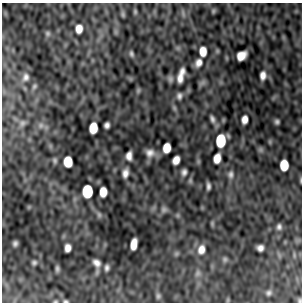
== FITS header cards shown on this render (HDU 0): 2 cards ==
NAXIS1  =                  300
NAXIS2  =                  300

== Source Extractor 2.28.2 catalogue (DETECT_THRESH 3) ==
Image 300 x 300 px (HDU 0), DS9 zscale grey, 1 PNG px = 1 image px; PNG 304 x 304 px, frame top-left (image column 1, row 300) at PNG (2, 3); no overlay
Background -0.27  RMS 0.062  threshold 0.186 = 3 sigma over >= 5 px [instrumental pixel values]
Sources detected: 68; all 68 listed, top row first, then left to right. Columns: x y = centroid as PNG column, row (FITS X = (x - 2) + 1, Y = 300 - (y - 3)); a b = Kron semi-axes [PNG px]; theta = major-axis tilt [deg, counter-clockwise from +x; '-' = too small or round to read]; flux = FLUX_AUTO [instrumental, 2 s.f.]
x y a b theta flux
213 11 6 4 76 6.4
135 12 6 4 -76 6.6
183 13 10 4 -64 10
123 14 8 4 -85 7.4
79 29 8 7 - 37
48 33 7 7 - 8.9
203 51 9 7 -88 52
217 51 6 5 - 5.9
131 54 7 5 -72 9.8
241 56 9 7 40 51
198 63 9 7 61 27
181 75 20 8 75 43
263 75 8 6 84 26
26 77 12 9 73 23
170 79 8 6 -79 14
202 83 10 5 37 10
34 86 8 5 46 7.7
138 90 8 5 64 7.5
179 96 9 8 - 16
174 108 7 5 -69 8.2
212 119 11 6 -67 15
245 119 8 5 80 30
277 122 5 4 - 11
22 123 9 7 62 13
41 125 8 7 - 16
107 125 6 5 - 15
93 128 9 6 84 87
221 141 9 7 86 220
167 148 8 6 81 62
260 150 7 7 - 9.7
150 153 10 9 - 28
129 156 8 5 85 26
217 158 8 6 74 46
176 160 8 6 64 35
55 161 6 5 - 8.5
198 161 7 4 -72 6.8
68 162 8 7 - 98
284 165 9 6 -90 100
184 172 7 5 81 15
125 173 8 5 78 25
230 175 11 9 -89 20
301 180 7 3 -90 5.4
190 181 7 5 -90 7.5
208 186 7 4 -87 13
87 191 9 7 89 250
103 192 8 6 87 56
164 209 9 8 - 14
99 215 8 5 -74 8.6
212 223 7 5 -80 6
279 227 7 6 - 13
15 243 5 4 - 10
134 244 10 6 79 49
68 248 7 5 81 27
260 248 6 6 - 20
201 249 12 9 77 41
176 253 7 5 70 7.8
225 259 7 6 - 9.2
34 263 5 5 - 9.2
97 263 10 7 -55 25
107 268 7 5 81 13
57 269 6 3 85 9.5
198 273 10 7 70 17
269 293 6 6 - 11
158 296 7 5 83 9.2
228 300 6 4 71 4.5
55 301 6 4 1 5.9
66 301 8 4 -5 8.7
300 301 5 4 - 5.6
At the frame edge (FLAGS 8, measured only in part): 4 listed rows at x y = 301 180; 55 301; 66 301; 300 301